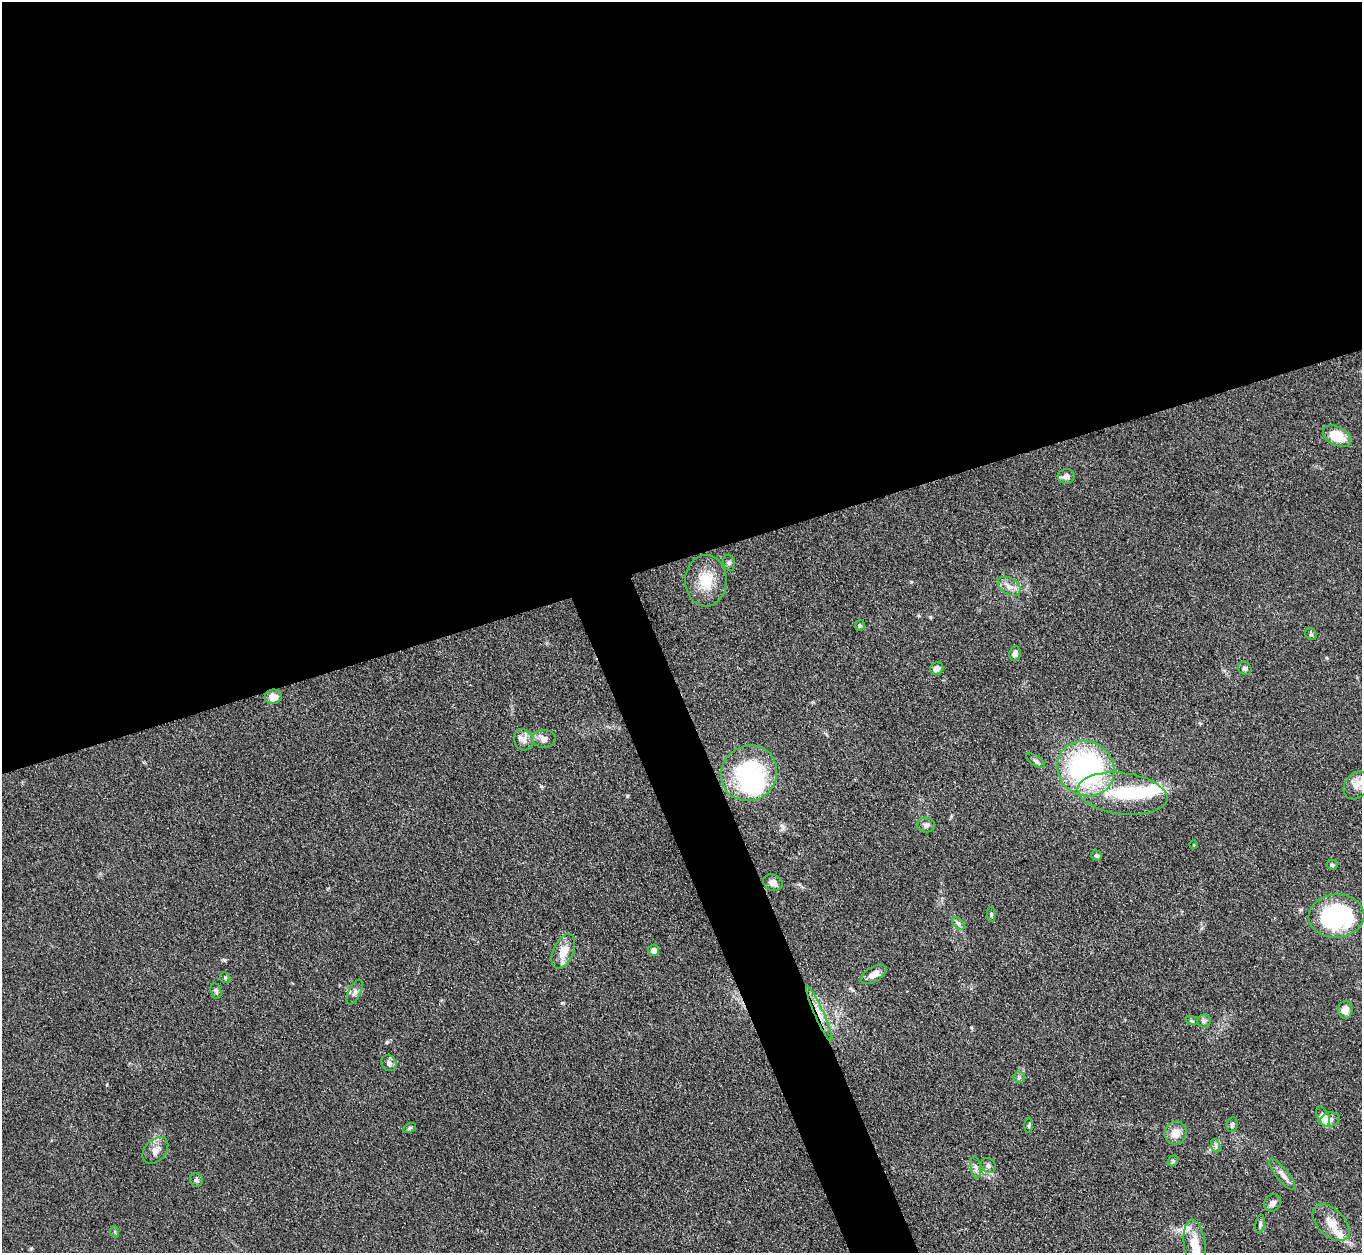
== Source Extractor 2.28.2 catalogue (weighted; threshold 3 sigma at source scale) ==
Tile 2 of 4 x 4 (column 2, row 1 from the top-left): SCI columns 1370-2729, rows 3908-5158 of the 5457 x 5441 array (HDU 1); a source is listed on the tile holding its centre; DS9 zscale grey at full resolution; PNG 1364 x 1255 px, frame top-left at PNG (2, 2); each listed source drawn as its Kron ellipse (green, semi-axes under 4 px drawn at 4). Shown black and unused: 47% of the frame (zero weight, under 3 of 4 exposures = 1% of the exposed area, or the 3 px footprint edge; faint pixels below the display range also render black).
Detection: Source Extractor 2.28.2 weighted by HDU 2 'WHT'; one run over the whole footprint, this tile lists its part. Background 0.153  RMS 0.0075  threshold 0.0336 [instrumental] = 3 sigma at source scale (4.5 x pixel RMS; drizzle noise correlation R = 1.50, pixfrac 1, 0.05/0.05 arcsec/px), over >= 5 px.
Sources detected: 62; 3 inside a brighter object's white glare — neither listed nor drawn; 3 inside a brighter listed object's ellipse — not listed separately; the other 56 listed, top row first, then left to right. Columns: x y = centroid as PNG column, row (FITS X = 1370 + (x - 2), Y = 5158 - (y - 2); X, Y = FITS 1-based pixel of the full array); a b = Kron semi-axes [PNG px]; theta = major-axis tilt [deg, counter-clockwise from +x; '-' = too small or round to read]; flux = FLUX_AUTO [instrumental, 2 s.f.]
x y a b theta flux
1337 436 15 9 -28 19
1066 476 8 7 - 3.6
729 563 8 6 -76 1.7
706 581 26 20 89 20
1009 586 12 8 -32 5.6
860 626 5 5 - 1.3
1311 634 6 5 - 1.2
1015 654 7 5 82 2.9
937 668 7 6 - 4.2
1245 668 7 6 - 1.9
273 697 8 7 - 6.9
544 739 12 9 0 4.6
523 740 11 9 -68 4.6
1036 761 11 5 -33 1.9
1086 769 29 27 -35 140
749 773 29 27 42 75
1356 785 15 11 55 6.3
1122 794 45 20 -7 39
926 825 9 7 -8 2.9
1194 845 4 3 - 0.52
1097 856 5 5 - 1.2
1332 865 5 5 - 1.4
773 883 10 8 -23 3.9
991 914 7 4 -89 1.1
1336 916 28 21 5 96
958 924 7 5 -45 1.9
654 950 6 5 - 4.6
563 951 18 10 66 11
874 974 14 7 31 5.6
225 978 6 5 - 1
216 991 8 5 -74 2
355 992 13 6 64 2.7
1345 1010 9 7 82 6.2
819 1014 30 4 -66 8.6
1192 1021 6 4 -18 1.1
1204 1021 6 6 - 1.8
389 1063 8 7 - 3.1
1019 1077 6 5 - 1.3
1323 1117 10 5 -66 15
1330 1120 10 7 12 3.4
1232 1125 7 5 80 1.7
1029 1126 7 4 90 1
409 1128 7 4 28 1.2
1176 1133 11 10 - 8.8
1216 1146 7 4 -71 1.8
155 1150 15 10 48 5.7
1173 1161 6 4 49 1.1
988 1166 8 7 - 2.1
976 1167 11 5 -82 2.5
1282 1174 19 6 -51 4.9
196 1180 7 6 - 1.7
1272 1203 9 8 - 3.2
1331 1223 22 13 -44 11
1260 1224 9 4 81 1.6
115 1232 6 3 -72 0.76
1195 1245 25 11 -82 15
Overlapping masked pixels (flux is a lower limit): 1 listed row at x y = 819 1014
Isophote crosses this tile's border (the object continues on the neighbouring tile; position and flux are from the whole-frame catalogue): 1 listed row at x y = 1195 1245